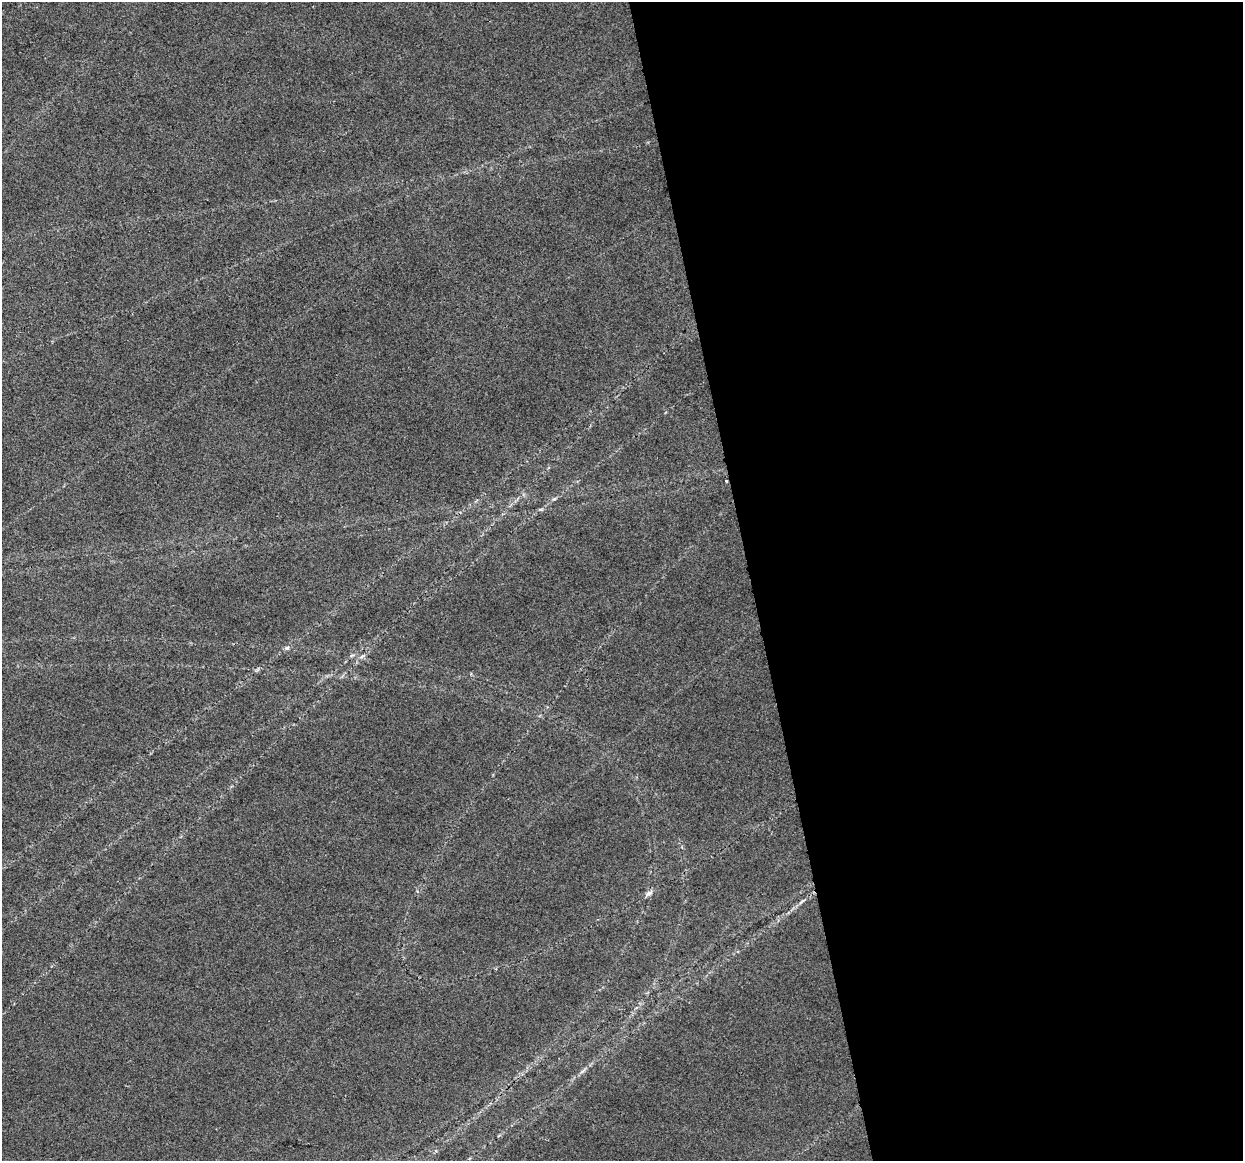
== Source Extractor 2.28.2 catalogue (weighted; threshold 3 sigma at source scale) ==
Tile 8 of 4 x 4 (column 4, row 2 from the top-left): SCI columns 3725-4965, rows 2398-3556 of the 4965 x 4747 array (HDU 1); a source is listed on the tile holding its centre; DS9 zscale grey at full resolution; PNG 1245 x 1163 px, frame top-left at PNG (2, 2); no overlay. Shown black and unused: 40% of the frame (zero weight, under 2 of 3 exposures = <1% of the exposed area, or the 3 px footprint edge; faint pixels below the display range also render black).
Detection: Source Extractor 2.28.2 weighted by HDU 2 'WHT'; one run over the whole footprint, this tile lists its part. Background 0.0253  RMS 0.0084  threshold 0.0378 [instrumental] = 3 sigma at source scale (4.5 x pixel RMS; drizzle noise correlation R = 1.50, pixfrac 1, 0.0396/0.0396 arcsec/px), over >= 5 px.
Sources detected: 8; all 8 listed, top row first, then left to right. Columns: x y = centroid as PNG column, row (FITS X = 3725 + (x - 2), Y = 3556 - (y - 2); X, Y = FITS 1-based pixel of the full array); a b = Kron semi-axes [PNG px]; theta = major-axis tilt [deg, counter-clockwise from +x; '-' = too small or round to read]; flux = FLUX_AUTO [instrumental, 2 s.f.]
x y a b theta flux
726 481 3 2 - 0.87
554 499 6 4 39 1.5
287 648 8 5 29 2.2
352 655 6 4 18 1.4
362 656 9 4 44 2.3
649 893 11 6 31 3.4
802 902 13 3 38 2.8
583 1071 14 4 39 3.3
Overlapping masked pixels (flux is a lower limit): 1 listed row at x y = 726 481